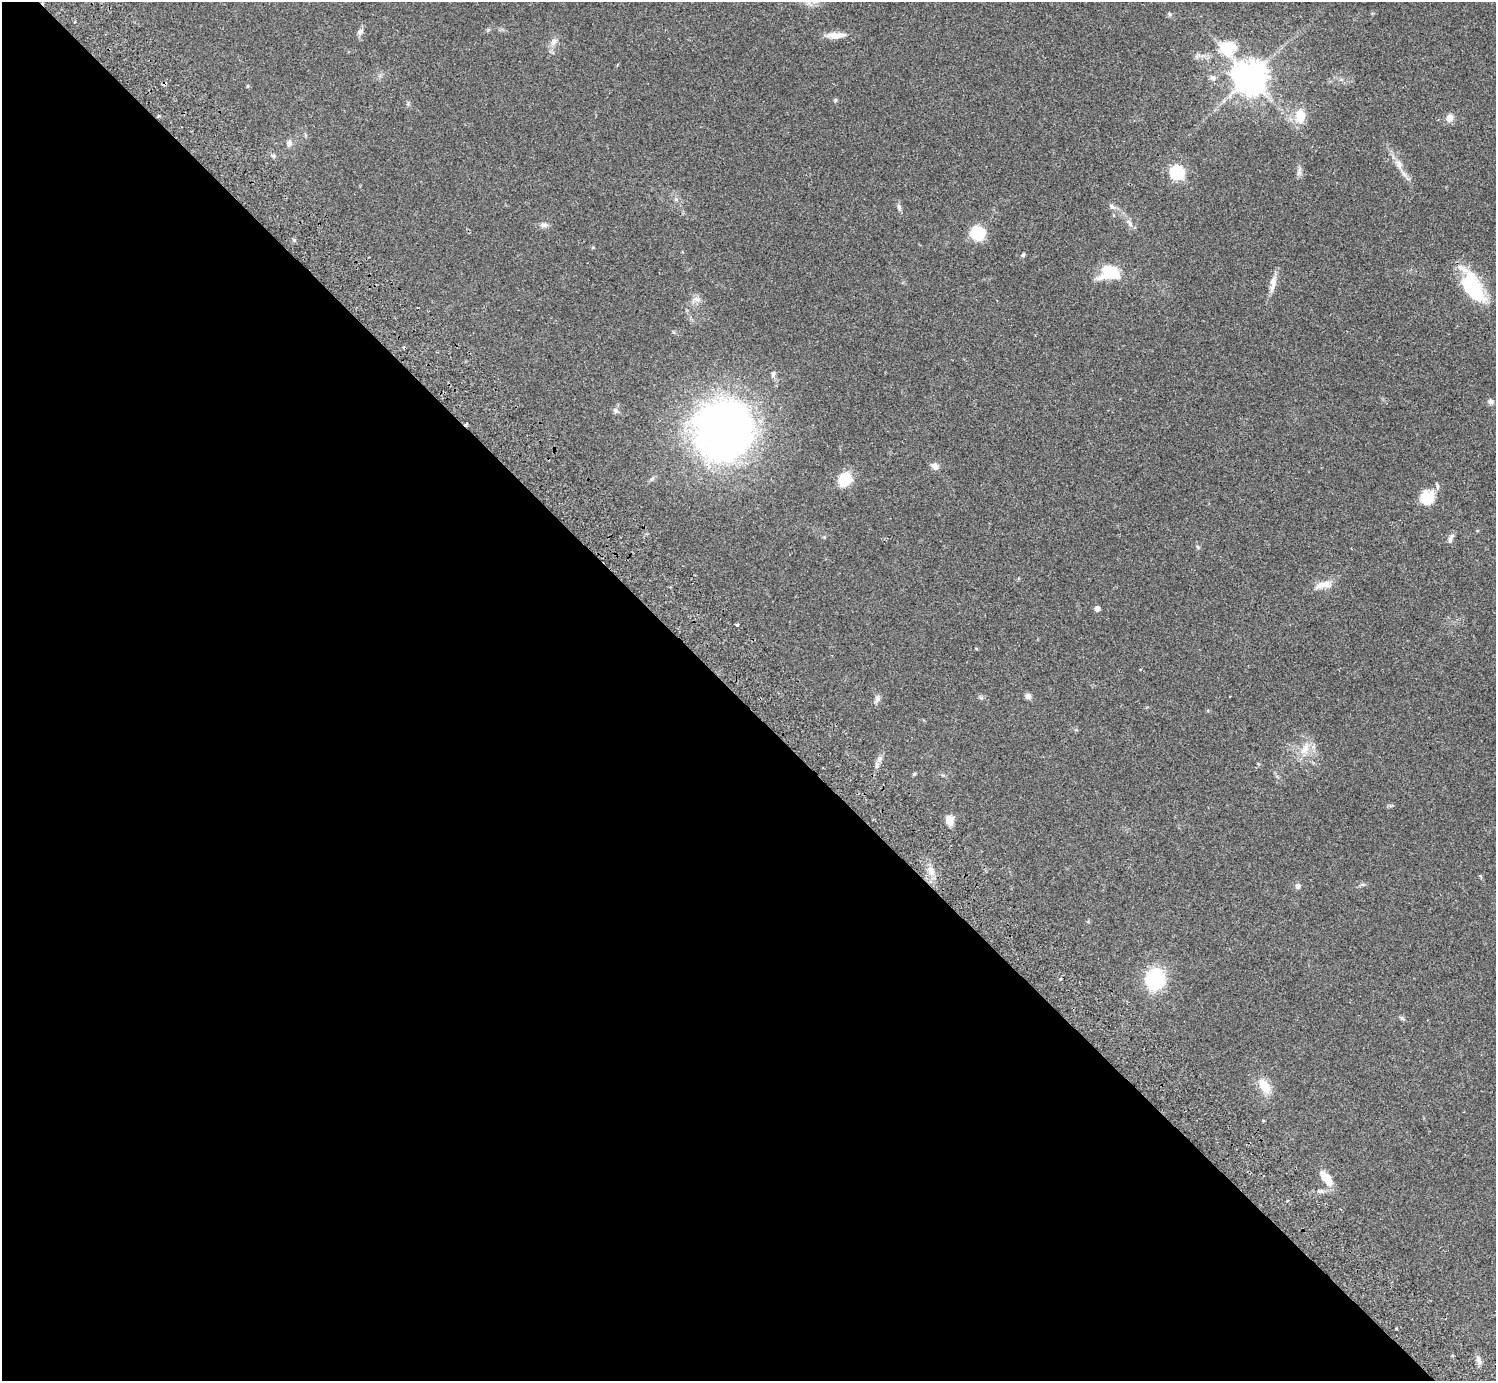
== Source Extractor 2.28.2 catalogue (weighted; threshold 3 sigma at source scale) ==
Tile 9 of 4 x 4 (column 1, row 3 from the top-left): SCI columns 48-1541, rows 1724-3102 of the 6070 x 6064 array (HDU 1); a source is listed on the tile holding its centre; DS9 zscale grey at full resolution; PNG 1498 x 1383 px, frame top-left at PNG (2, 2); no overlay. Shown black and unused: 49% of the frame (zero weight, under 2 of 3 exposures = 3% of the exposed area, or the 3 px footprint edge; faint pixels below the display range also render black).
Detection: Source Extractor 2.28.2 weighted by HDU 2 'WHT'; one run over the whole footprint, this tile lists its part. Background 0.061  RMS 0.0072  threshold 0.0325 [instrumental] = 3 sigma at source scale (4.5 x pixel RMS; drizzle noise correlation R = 1.50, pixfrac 1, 0.05/0.05 arcsec/px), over >= 5 px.
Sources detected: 55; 2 cosmic-ray / hot-pixel residue — not listed; the other 53 listed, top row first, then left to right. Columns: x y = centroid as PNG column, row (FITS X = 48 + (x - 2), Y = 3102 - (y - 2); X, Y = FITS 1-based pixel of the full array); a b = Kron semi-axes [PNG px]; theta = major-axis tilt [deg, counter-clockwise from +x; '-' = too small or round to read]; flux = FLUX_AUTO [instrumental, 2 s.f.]
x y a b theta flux
1170 14 6 4 -87 0.91
360 31 10 6 37 1.9
836 35 25 8 2 7
553 42 10 7 64 3.5
1227 48 20 19 - 21
1250 77 10 9 - 1400
1213 78 8 7 - 2
164 84 4 3 - 8.2
835 100 6 4 87 0.89
1300 116 15 11 -87 12
1450 118 10 9 - 4.3
289 143 8 7 - 2.6
273 156 6 4 -1 1.1
1399 164 13 8 -65 4.6
1300 169 7 4 71 1.5
1177 172 7 6 - 110
899 207 9 5 -75 1.9
1112 207 11 6 -33 2.4
1130 223 12 6 -56 3
544 225 10 7 -5 2.7
978 233 14 13 - 21
1023 255 5 4 - 1.1
1110 273 22 15 3 25
1273 283 25 7 79 5.7
1473 287 37 21 -60 38
697 299 12 6 -6 2.9
773 374 8 5 82 1.7
1491 402 7 7 - 2.2
615 410 8 7 - 1.9
724 430 61 57 65 350
935 466 11 7 -38 3.3
845 479 16 14 50 15
1427 498 17 15 61 15
1452 536 13 6 48 2.3
1198 547 6 3 -70 0.88
1320 585 17 8 31 6
1097 608 5 4 - 3.5
737 624 3 3 - 1.4
1140 669 3 3 - 0.96
1028 696 7 7 - 2.5
877 698 10 6 81 2.6
981 698 7 4 -19 1.1
1305 748 19 9 62 8.2
949 820 10 8 -78 6.8
931 871 13 6 -64 4.3
1298 886 7 7 - 1.7
1060 979 4 3 - 0.81
1155 979 20 17 77 43
1402 1018 6 5 - 1.2
1264 1086 20 12 -55 11
1326 1178 20 8 -53 12
1287 1201 4 3 - 0.7
1479 1360 12 6 -70 3
Overlapping masked pixels (flux is a lower limit): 1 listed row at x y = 164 84
Isophote crosses this tile's border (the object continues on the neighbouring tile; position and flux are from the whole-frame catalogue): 1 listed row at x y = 1473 287
Unlisted compact peaks at least as high as the median listed source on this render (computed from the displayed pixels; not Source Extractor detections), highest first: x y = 294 240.